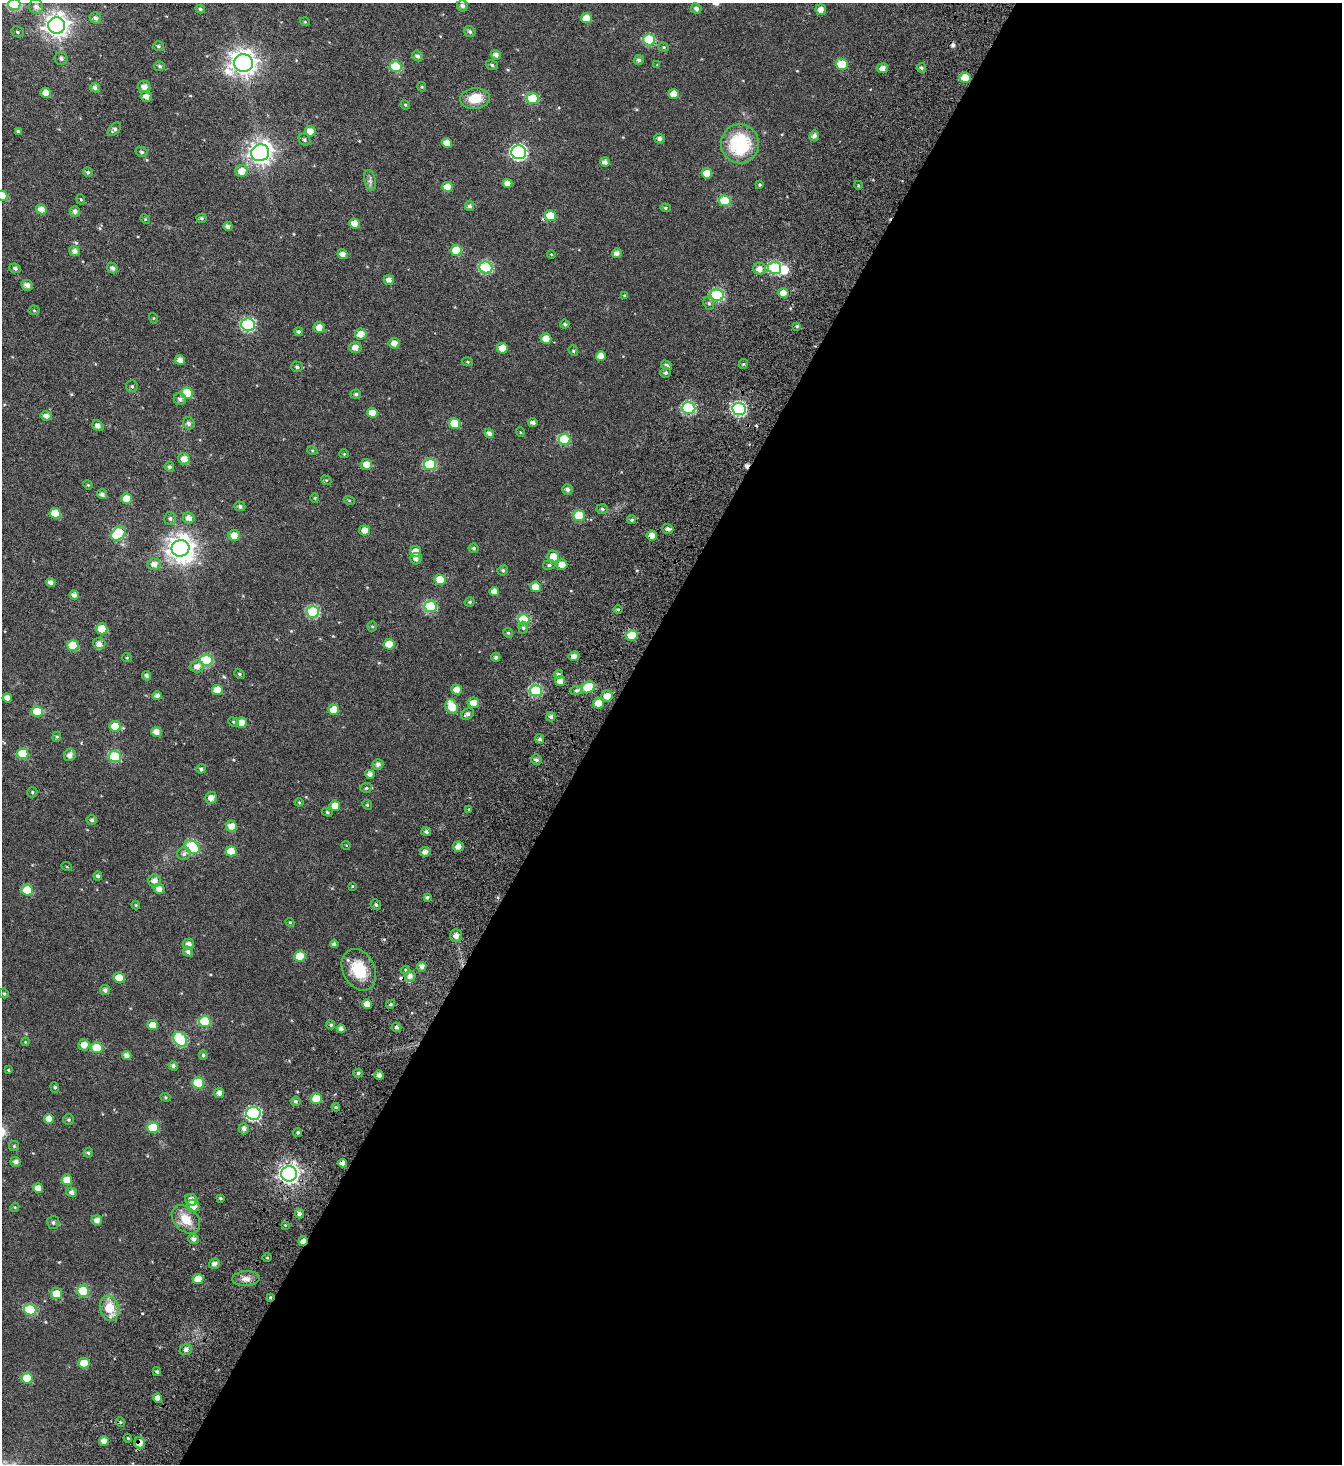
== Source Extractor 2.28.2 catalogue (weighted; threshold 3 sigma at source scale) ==
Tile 12 of 4 x 4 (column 4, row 3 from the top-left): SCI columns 4508-5847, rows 1633-3094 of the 6271 x 6196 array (HDU 1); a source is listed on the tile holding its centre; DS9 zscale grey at full resolution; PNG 1344 x 1466 px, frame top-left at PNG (2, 3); each listed source drawn as its Kron ellipse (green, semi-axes under 4 px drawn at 4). Shown black and unused: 56% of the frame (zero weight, under 4 of 7 exposures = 11% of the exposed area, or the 3 px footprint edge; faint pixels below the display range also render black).
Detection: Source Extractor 2.28.2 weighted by HDU 2 'WHT'; one run over the whole footprint, this tile lists its part. Background 0.0166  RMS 0.0053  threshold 0.0218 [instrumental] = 3 sigma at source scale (4.09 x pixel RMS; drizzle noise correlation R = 1.36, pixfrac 0.8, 0.0396/0.0396 arcsec/px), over >= 5 px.
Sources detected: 321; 2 inside a brighter object's white glare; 3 cosmic-ray / hot-pixel residue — neither listed nor drawn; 1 inside a brighter listed object's ellipse — not listed separately; the other 315 listed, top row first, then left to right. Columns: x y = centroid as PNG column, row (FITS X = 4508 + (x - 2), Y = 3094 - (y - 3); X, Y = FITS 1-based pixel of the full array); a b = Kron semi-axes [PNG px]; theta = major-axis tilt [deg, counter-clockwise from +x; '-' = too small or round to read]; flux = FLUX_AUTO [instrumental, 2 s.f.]
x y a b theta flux
14 4 6 6 - 36
462 6 5 5 - 1.4
36 7 7 7 - 2.3
696 8 5 5 - 1.4
200 9 5 4 - 0.7
821 10 5 5 - 2.9
95 18 6 5 - 1.5
586 18 5 5 - 5.2
305 22 5 3 - 0.4
57 25 8 8 - 350
17 32 6 5 - 0.73
470 32 6 5 - 1.1
649 40 6 5 - 24
158 46 5 5 - 0.71
664 47 5 4 - 0.59
496 55 5 4 - 1.8
417 56 6 5 - 1.3
61 58 6 6 - 1.2
639 60 5 4 - 1.2
244 63 9 9 - 390
842 64 6 5 - 11
492 65 6 5 - 0.87
657 65 4 4 - 0.35
160 66 5 5 - 0.88
396 67 6 5 - 19
882 68 5 5 - 2.8
921 68 5 4 - 0.96
965 78 5 5 - 9.1
144 87 6 6 - 2.7
422 87 5 4 - 0.53
95 88 5 4 - 1.3
46 93 5 5 - 4.9
674 94 5 5 - 5.2
146 96 6 5 - 2.5
475 98 15 10 7 8.9
533 98 6 5 - 17
405 105 5 4 - 0.56
114 129 8 5 47 1.3
18 131 4 4 - 0.6
310 131 5 5 - 4.1
814 136 5 5 - 1.7
659 139 5 5 - 1.5
304 140 6 5 - 0.92
447 143 5 5 - 4.8
740 144 19 19 - 29
142 152 6 5 - 0.81
519 152 7 7 - 96
260 153 9 8 - 310
605 162 5 5 - 2.2
242 171 6 6 - 4.7
88 172 5 4 - 0.72
707 173 5 5 - 5.1
370 180 10 5 -80 1.5
507 183 5 4 - 3.2
760 185 4 4 - 0.64
858 185 4 3 - 0.42
447 187 5 5 - 4.5
2 196 5 5 - 8.2
81 199 5 4 - 0.5
725 201 6 5 - 16
470 206 5 4 - 1.1
665 208 5 4 - 0.68
41 209 5 5 - 3.4
75 211 5 5 - 1.7
550 216 5 5 - 11
202 218 5 4 - 0.74
145 219 5 4 - 0.45
354 223 5 5 - 4.3
228 226 4 4 - 1.4
456 250 5 5 - 12
75 251 5 5 - 2
617 253 5 5 - 2.1
343 254 5 4 - 2.9
551 254 4 3 - 0.34
486 267 6 6 - 40
15 268 6 4 -23 1.2
112 268 6 5 - 1.5
775 268 6 6 - 37
759 269 6 6 - 2.7
389 280 5 5 - 2.2
27 285 6 5 - 2
783 293 5 5 - 3.4
624 295 4 2 - 0.29
717 295 6 6 - 41
709 303 6 5 - 0.91
34 310 5 5 - 0.6
153 318 5 3 - 0.38
565 324 4 4 - 0.94
248 325 7 6 - 53
797 326 4 4 - 0.68
319 327 5 5 - 3.3
299 332 4 4 - 1.2
361 334 6 5 - 4.1
546 339 5 5 - 5.8
394 343 5 5 - 3.2
355 348 6 5 - 3.1
502 348 5 5 - 5.5
573 351 5 4 - 0.67
601 356 5 4 - 3.5
180 360 5 5 - 2.2
468 362 5 4 - 0.56
743 364 5 4 - 0.62
666 365 6 4 -31 1.1
297 367 6 5 - 1.1
666 373 5 5 - 1.1
132 386 6 5 - 0.77
187 393 6 5 - 15
356 394 5 4 - 0.89
180 399 6 6 - 1.6
689 408 6 6 - 42
739 409 7 6 - 65
372 413 5 5 - 4.3
46 416 5 4 - 2.3
533 422 4 4 - 1.8
189 423 6 5 - 1.2
455 423 5 5 - 12
98 426 6 5 - 1.8
520 432 5 3 - 0.34
489 433 5 4 - 1.8
564 439 6 5 - 22
312 450 5 3 - 0.48
344 454 4 4 - 0.43
184 459 6 5 - 3.7
366 464 6 5 - 3.9
430 464 6 5 - 28
169 467 5 4 - 1.1
326 480 5 4 - 0.51
88 485 5 4 - 0.46
567 489 5 5 - 1.4
102 494 5 4 - 1.5
315 498 4 4 - 0.44
126 499 5 5 - 5.6
349 500 5 3 - 0.42
240 506 5 5 - 1.2
602 509 6 5 - 0.82
55 513 5 5 - 7.2
579 516 6 5 - 18
170 518 6 6 - 1
189 518 6 5 - 2.4
632 520 4 4 - 0.73
668 529 6 4 -17 1.6
365 530 5 5 - 3.3
118 533 8 6 46 26
234 535 6 5 - 4.2
652 535 5 5 - 4.2
180 548 9 8 - 420
473 548 5 4 - 0.9
415 552 5 5 - 4.6
553 557 6 6 - 5.7
416 559 6 5 - 1.9
154 564 6 6 - 2.8
549 565 6 4 9 1
562 565 5 5 - 4.3
503 570 5 5 - 0.86
440 580 5 5 - 11
51 583 5 4 - 2.1
535 587 5 5 - 5.6
494 591 5 4 - 2.9
74 595 4 4 - 1.9
470 602 5 4 - 0.78
431 607 6 5 - 26
618 609 4 3 - 0.53
313 612 6 5 - 35
524 619 6 5 - 19
372 626 5 4 - 0.57
523 628 6 4 -87 0.76
102 629 5 5 - 11
508 633 5 4 - 0.54
632 635 5 5 - 15
99 643 6 5 - 2
389 644 5 5 - 7.2
73 646 5 5 - 13
574 656 5 4 - 2.5
496 657 4 4 - 1.1
127 658 5 4 - 0.52
206 660 6 5 - 28
197 667 6 6 - 2.9
239 674 5 4 - 0.69
559 674 4 4 - 1.1
146 676 5 4 - 1.1
560 681 5 5 - 3.1
588 687 7 5 32 20
457 689 5 5 - 3.1
217 690 5 5 - 7.1
576 690 6 4 8 0.89
536 691 6 5 - 32
157 696 4 4 - 1.7
607 696 6 5 - 3.9
7 698 4 4 - 2.7
473 703 5 5 - 3.8
598 703 5 5 - 5.7
452 706 8 5 -65 9.9
334 710 5 5 - 7.4
37 712 5 5 - 11
467 714 7 5 31 1.5
551 717 4 4 - 1.3
233 722 5 4 - 0.6
241 723 5 5 - 4.1
115 726 5 5 - 12
156 732 5 5 - 2.8
57 737 5 4 - 0.55
539 739 5 4 - 1.2
23 754 6 5 - 14
70 755 6 5 - 2.5
115 756 6 5 - 27
536 760 5 5 - 1.1
378 764 5 5 - 1.6
201 769 5 4 - 0.92
370 774 5 4 - 2
366 788 6 5 - 0.81
32 792 5 5 - 0.66
211 798 6 6 - 2.8
299 802 4 4 - 0.39
367 805 5 4 - 0.53
335 806 5 5 - 4.8
469 809 4 3 - 0.38
327 812 5 4 - 0.67
92 820 5 5 - 1.1
231 826 5 5 - 4.2
426 832 5 4 - 1.1
346 845 4 3 - 0.33
192 847 8 6 -39 37
458 847 5 5 - 3
231 851 5 5 - 7.9
425 852 5 5 - 2.3
184 854 7 6 - 1.4
67 867 5 3 - 0.42
98 876 4 4 - 1.1
154 881 6 6 - 2.6
352 886 4 3 - 0.41
159 889 5 5 - 2.6
27 890 5 5 - 12
427 897 4 4 - 0.91
136 905 4 4 - 0.4
376 905 5 5 - 0.91
290 922 4 4 - 0.47
456 935 6 6 - 2.3
188 944 5 5 - 2.3
334 944 4 4 - 1
188 952 5 4 - 1.4
300 956 5 5 - 11
422 967 5 4 - 1.9
359 970 22 16 -64 14
406 970 4 4 - 0.69
410 976 5 5 - 2.1
119 978 5 5 - 6.6
105 990 5 5 - 1.4
4 993 5 4 - 0.54
367 1004 5 4 - 4.3
391 1004 4 4 - 0.86
205 1021 6 5 - 20
152 1025 5 5 - 5.4
331 1025 5 4 - 0.88
396 1027 5 5 - 1.2
341 1029 4 4 - 1.5
180 1039 8 6 -55 37
25 1042 4 3 - 0.38
84 1045 5 5 - 4
97 1048 6 5 - 13
127 1055 4 4 - 2
203 1055 5 4 - 0.79
173 1066 5 4 - 1.2
8 1070 4 4 - 0.39
358 1073 5 4 - 0.86
379 1075 5 4 - 2.1
198 1083 6 5 - 16
55 1087 5 4 - 0.65
219 1093 5 5 - 2.1
166 1097 5 4 - 0.58
316 1099 5 5 - 9.3
295 1101 5 4 - 1
336 1107 4 4 - 0.58
253 1113 7 6 - 65
49 1119 5 5 - 3.8
68 1120 5 5 - 0.7
153 1127 6 5 - 17
244 1129 5 5 - 1.8
298 1132 5 4 - 0.74
14 1146 5 5 - 0.64
88 1153 5 4 - 0.83
16 1162 5 4 - 1.6
342 1163 4 4 - 2.6
289 1174 8 7 - 230
67 1180 5 5 - 6.7
38 1188 5 5 - 4
72 1192 5 5 - 1.8
220 1198 4 3 - 0.63
191 1200 6 5 - 3
193 1206 6 6 - 4
15 1207 5 4 - 0.4
299 1214 5 4 - 1.4
186 1219 16 11 -44 8.2
97 1220 5 5 - 2.1
53 1222 6 6 - 1.2
285 1225 4 4 - 0.43
194 1239 5 5 - 1.5
303 1241 5 4 - 2.9
267 1258 4 3 - 0.4
214 1264 5 5 - 1.8
198 1279 5 5 - 5.4
246 1279 14 7 3 3.1
83 1291 6 5 - 22
56 1294 6 5 - 7.6
270 1297 4 3 - 0.49
109 1308 13 9 -75 11
30 1310 6 5 - 26
186 1350 6 5 - 1.6
84 1363 5 5 - 7.3
157 1372 4 4 - 0.77
27 1378 5 5 - 13
157 1398 4 4 - 2.3
120 1422 5 3 - 0.47
128 1438 4 4 - 0.48
104 1441 5 5 - 2.7
140 1443 5 5 - 3.9
Overlapping masked pixels (flux is a lower limit): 5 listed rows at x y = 652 535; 342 1163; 303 1241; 270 1297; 140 1443
Isophote crosses this tile's border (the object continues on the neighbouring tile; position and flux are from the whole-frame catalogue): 2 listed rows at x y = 14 4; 2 196